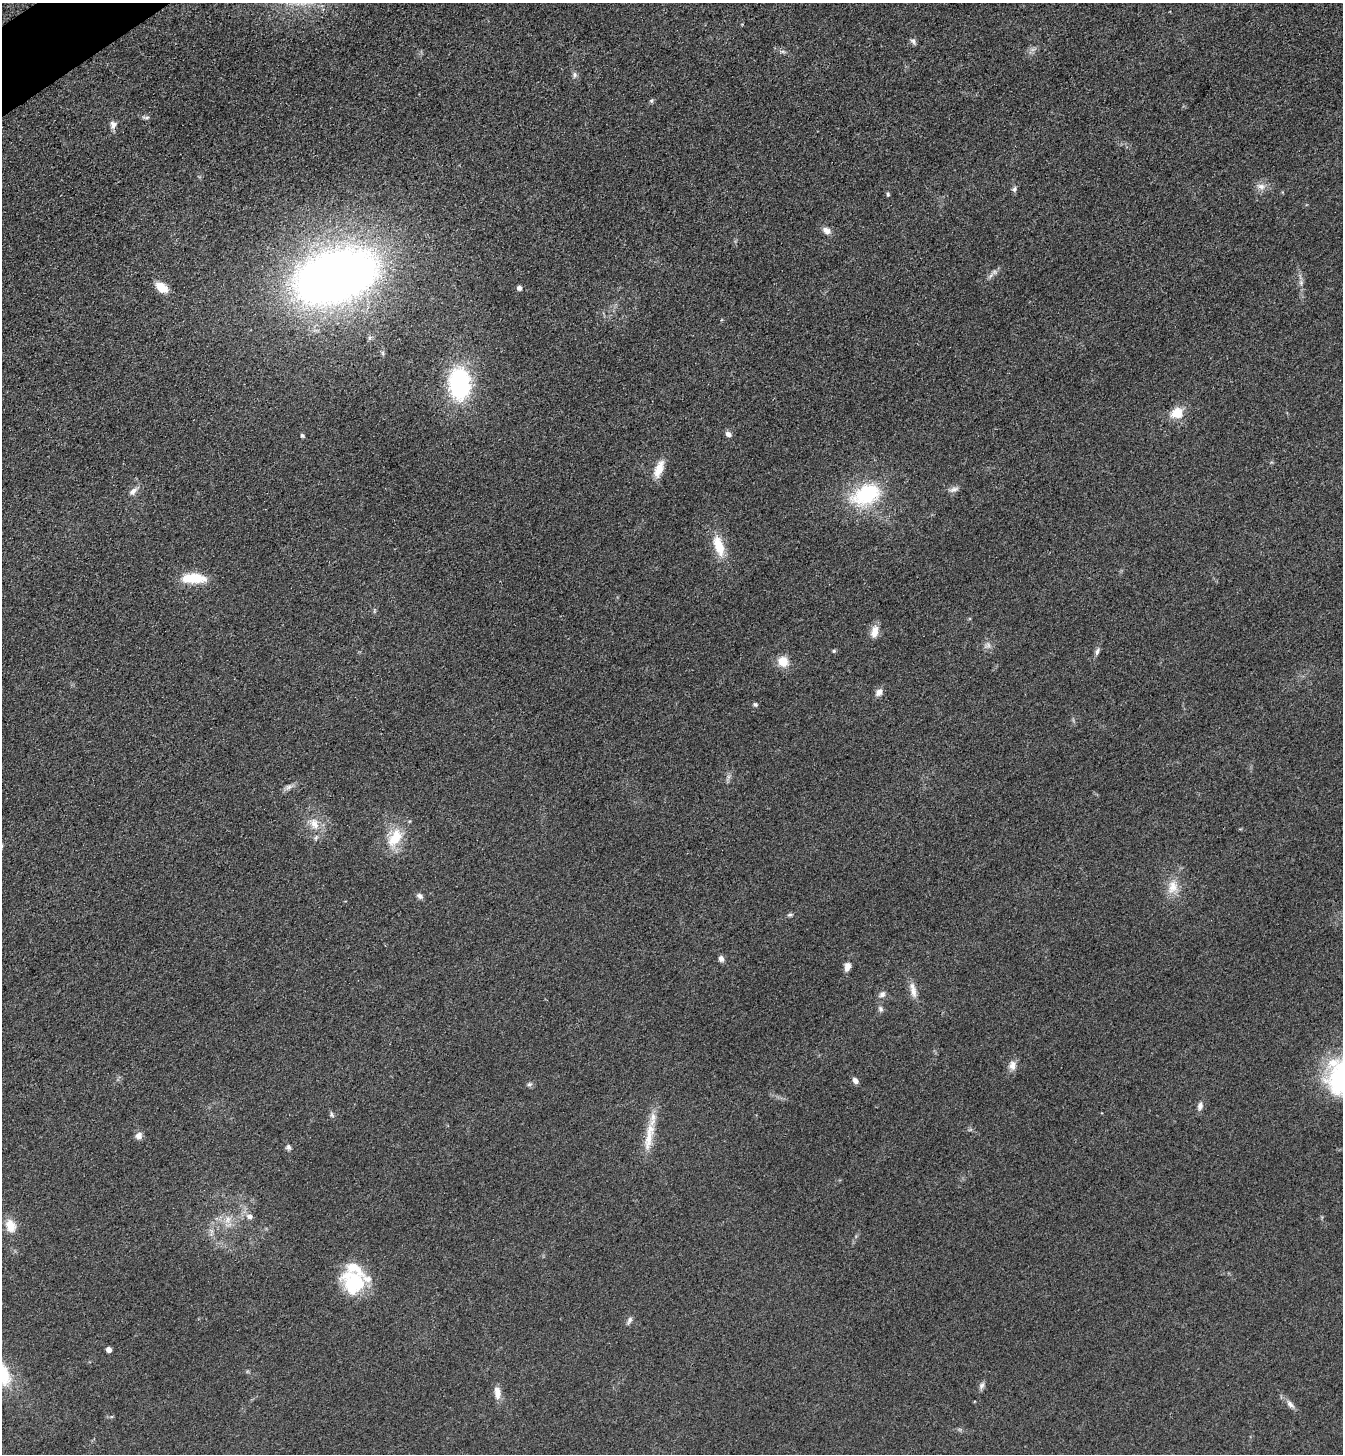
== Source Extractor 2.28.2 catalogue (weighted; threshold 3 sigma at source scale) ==
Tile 11 of 4 x 4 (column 3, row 3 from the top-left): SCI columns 2862-4202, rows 1483-2934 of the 5861 x 5869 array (HDU 1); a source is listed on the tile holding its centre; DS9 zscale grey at full resolution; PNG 1345 x 1456 px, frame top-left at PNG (2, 3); no overlay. Shown black and unused: <1% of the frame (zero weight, under 3 of 4 exposures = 3% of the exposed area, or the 3 px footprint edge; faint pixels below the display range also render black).
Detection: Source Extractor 2.28.2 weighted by HDU 2 'WHT'; one run over the whole footprint, this tile lists its part. Background 0.0774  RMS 0.0093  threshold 0.042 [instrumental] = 3 sigma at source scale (4.5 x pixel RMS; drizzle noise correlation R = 1.50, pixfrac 1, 0.05/0.05 arcsec/px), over >= 5 px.
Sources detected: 65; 2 inside a brighter listed object's ellipse — not listed separately; the other 63 listed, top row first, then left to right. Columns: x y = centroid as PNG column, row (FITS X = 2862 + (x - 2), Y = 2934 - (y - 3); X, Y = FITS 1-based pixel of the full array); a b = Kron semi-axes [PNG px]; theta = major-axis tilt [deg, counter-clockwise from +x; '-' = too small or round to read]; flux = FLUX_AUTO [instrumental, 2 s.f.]
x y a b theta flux
913 41 8 6 -40 2.6
782 52 6 4 19 1.5
575 75 9 5 87 2.6
651 101 6 4 18 1.3
146 117 12 4 -3 2.1
113 125 10 8 66 4.4
1261 186 12 8 -15 5.9
1014 189 7 6 - 2.3
888 194 6 4 -70 1.3
827 231 12 8 -27 5.3
991 275 10 5 54 3.1
336 276 60 34 18 1100
1301 283 8 6 90 2.7
162 287 14 9 -37 15
519 288 5 5 - 3.5
383 353 7 4 -71 1.4
459 384 29 19 -87 110
1177 413 14 12 30 16
728 434 9 7 -39 3.3
302 435 5 5 - 1.5
659 469 23 9 69 14
954 489 14 6 18 3.9
133 491 13 7 45 4.9
866 494 35 22 26 73
719 546 28 12 -72 22
194 578 26 10 -1 28
374 611 6 4 72 1.3
874 632 17 9 78 8.3
988 645 9 7 54 3.7
834 651 5 4 - 1.2
1097 651 13 5 71 3
783 661 13 12 - 13
879 692 10 7 48 5.1
755 704 6 5 - 1.7
289 787 10 6 27 3.5
314 824 18 11 -74 13
395 838 25 14 58 26
1173 887 21 14 72 15
420 896 8 6 -34 2.9
790 915 7 5 3 1.6
721 959 7 6 - 3.7
847 967 11 7 76 5.4
913 990 23 7 -77 8.2
882 994 9 7 41 3.6
880 1009 8 7 - 2.8
1012 1065 13 10 84 6.3
1341 1076 49 38 66 110
855 1080 8 6 -50 3.6
529 1084 7 5 21 2
1200 1106 10 6 74 4.5
331 1115 8 5 -53 1.9
139 1135 8 7 - 5.3
649 1136 47 10 80 22
288 1147 7 6 - 2.5
250 1216 7 6 - 4.6
228 1219 10 6 73 5.6
10 1226 17 12 -69 13
353 1283 32 26 -57 51
629 1320 10 5 61 2.9
109 1349 4 4 - 5.4
982 1385 10 6 63 3.1
497 1392 15 7 -83 9
1290 1404 13 6 -43 4.6
Isophote crosses this tile's border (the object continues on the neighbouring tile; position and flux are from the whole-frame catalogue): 1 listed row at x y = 1341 1076